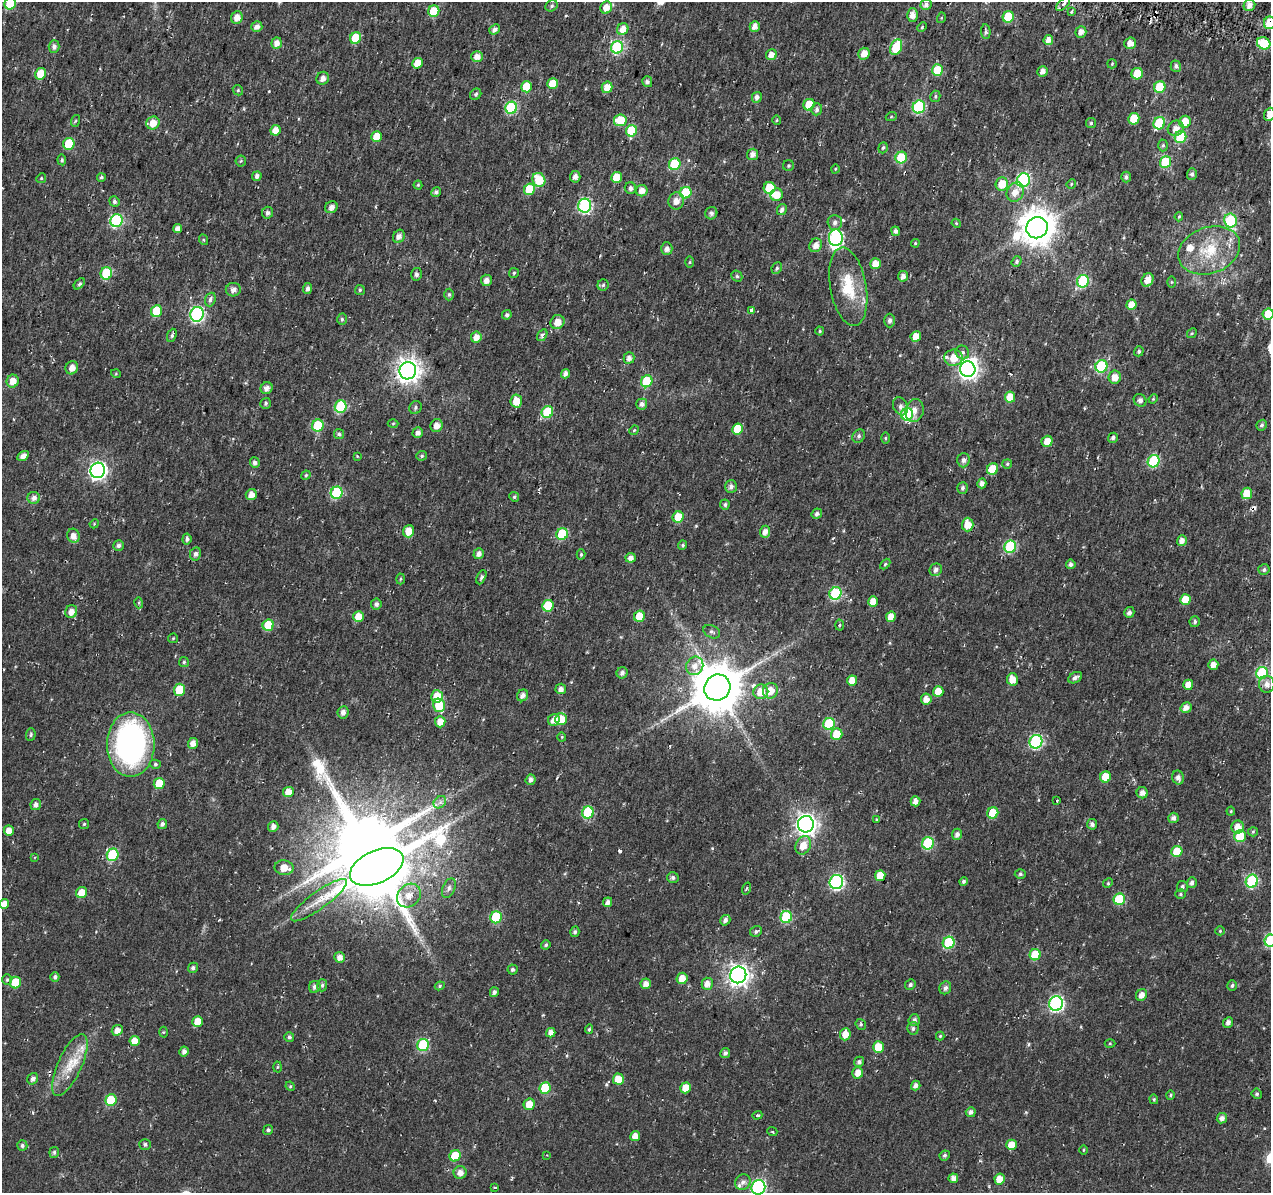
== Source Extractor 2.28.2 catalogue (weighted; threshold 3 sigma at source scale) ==
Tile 10 of 4 x 4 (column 2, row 3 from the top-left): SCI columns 1286-2554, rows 1473-2663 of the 5101 x 5331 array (HDU 1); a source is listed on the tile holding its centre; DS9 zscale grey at full resolution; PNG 1273 x 1195 px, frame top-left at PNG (2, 2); each listed source drawn as its Kron ellipse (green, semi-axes under 4 px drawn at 4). Shown black and unused: <1% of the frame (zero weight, under 2 of 3 exposures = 2% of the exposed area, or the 3 px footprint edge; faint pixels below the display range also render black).
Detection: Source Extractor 2.28.2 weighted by HDU 2 'WHT'; one run over the whole footprint, this tile lists its part. Background 0.0148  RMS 0.0053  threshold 0.0239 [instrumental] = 3 sigma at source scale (4.5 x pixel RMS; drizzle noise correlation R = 1.50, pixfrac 1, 0.0396/0.0396 arcsec/px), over >= 5 px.
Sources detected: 425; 1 too faint to see at this stretch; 4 inside a brighter object's white glare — neither listed nor drawn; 3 inside a brighter listed object's ellipse — not listed separately; the other 417 listed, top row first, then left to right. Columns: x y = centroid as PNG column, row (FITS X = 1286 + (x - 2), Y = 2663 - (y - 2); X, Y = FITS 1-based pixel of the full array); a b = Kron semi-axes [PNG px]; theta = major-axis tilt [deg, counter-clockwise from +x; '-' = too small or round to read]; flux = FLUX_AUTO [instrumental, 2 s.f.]
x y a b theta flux
10 4 6 5 - 23
1063 4 8 4 41 2.1
926 5 5 5 - 2.2
1249 5 6 5 - 3.4
551 6 6 5 - 1
606 7 6 5 - 4.5
434 11 6 5 - 14
1071 12 3 2 - 0.76
913 15 6 5 - 3.5
237 17 6 5 - 3.9
1008 17 6 5 - 17
941 18 5 3 - 0.51
1270 23 6 6 - 11
755 26 5 5 - 3.1
257 27 6 5 - 2.7
922 27 5 4 - 0.64
495 29 6 4 40 2.2
623 29 6 5 - 4.9
986 32 7 5 -86 1
1081 32 6 5 - 2.9
356 38 6 5 - 14
1048 40 5 4 - 3.5
277 43 6 5 - 3.2
1130 43 6 6 - 3.5
1264 43 7 6 - 19
54 46 6 5 - 2.1
617 47 6 6 - 59
896 47 8 5 68 24
864 54 6 5 - 5.2
771 55 6 5 - 4.1
477 56 6 5 - 3.8
417 63 5 5 - 7.5
1112 64 5 4 - 0.59
1176 66 5 5 - 1.6
938 70 6 5 - 16
1043 71 5 5 - 2.6
40 74 6 5 - 8.3
1137 74 6 5 - 12
323 78 7 6 - 2.2
647 82 5 5 - 1.5
553 83 5 5 - 10
527 87 5 5 - 14
607 87 6 5 - 6.1
1160 87 6 5 - 22
238 90 5 5 - 0.79
476 94 6 5 - 1.2
935 96 6 5 - 0.89
757 97 5 5 - 2.4
809 105 6 5 - 9.9
919 107 6 6 - 53
511 108 6 6 - 46
817 109 6 5 - 1.5
1269 114 7 5 70 5.8
891 117 5 3 - 0.48
1134 119 5 5 - 11
620 120 6 6 - 13
777 120 5 3 - 0.59
75 121 6 3 71 0.63
1185 122 6 6 - 8.7
153 123 7 6 - 6.6
1091 123 5 5 - 0.86
1159 123 6 5 - 31
1176 128 8 7 - 3.7
276 130 5 5 - 4.5
631 131 6 5 - 22
376 137 5 5 - 8.5
1180 137 6 5 - 34
69 144 6 5 - 20
1163 145 6 5 - 0.9
883 148 6 4 70 0.98
753 154 5 5 - 3
901 158 6 5 - 24
62 160 5 4 - 0.87
241 161 5 5 - 0.68
1165 162 6 5 - 26
675 164 6 5 - 34
788 166 5 5 - 0.81
835 169 5 3 - 0.45
1192 174 5 5 - 1.3
257 176 5 4 - 1.8
101 177 4 4 - 0.94
575 177 6 5 - 2.6
617 177 5 5 - 11
1126 177 5 5 - 1.3
41 178 5 4 - 0.64
539 180 7 6 - 14
1023 180 7 6 - 66
1002 184 6 6 - 9.2
1071 184 5 4 - 0.6
418 185 4 4 - 0.53
630 188 6 5 - 1.7
770 188 6 5 - 18
529 189 6 5 - 15
642 191 6 5 - 4.3
436 192 5 4 - 1.3
1015 192 10 8 59 5.1
686 193 6 5 - 25
777 195 6 6 - 6
114 201 6 5 - 1.4
676 201 8 8 - 3.9
585 206 7 6 - 85
331 207 6 5 - 2.7
782 210 6 4 61 1.8
267 213 6 5 - 1.6
711 213 6 6 - 1.6
1179 217 4 3 - 0.6
116 221 6 6 - 61
1231 221 7 6 - 36
835 222 7 7 - 2.4
956 223 5 3 - 0.47
1037 228 11 10 - 1100
178 229 4 4 - 2.7
896 231 5 4 - 1.6
399 236 7 5 62 2.6
836 238 8 7 - 85
204 240 5 3 - 0.55
915 243 4 3 - 0.55
816 245 7 6 - 4.1
667 249 6 5 - 1.8
1209 250 32 23 20 24
1017 261 6 4 51 1.2
690 262 5 4 - 0.61
875 264 5 5 - 5.6
777 268 6 5 - 1.1
106 273 6 5 - 22
514 273 5 5 - 0.83
416 274 6 5 - 1.5
737 276 6 5 - 0.87
903 276 5 5 - 2.7
486 280 6 5 - 2.6
1147 280 7 5 58 4.7
1083 281 6 6 - 41
1171 282 6 4 -90 0.57
79 284 7 3 45 0.85
603 285 6 5 - 1
848 287 40 18 -80 19
308 289 5 4 - 1.7
233 290 7 7 - 2.4
360 290 5 5 - 0.84
449 295 6 4 88 0.91
210 299 7 5 70 1.5
1132 305 5 5 - 7.1
752 310 4 3 - 7.9
157 311 6 5 - 19
197 314 7 6 - 97
1268 314 6 5 - 13
507 315 5 4 - 1.3
342 319 6 5 - 0.88
890 321 7 5 -90 1.6
557 322 7 6 - 4.6
820 331 4 4 - 0.6
1192 333 5 4 - 0.62
172 335 7 4 68 1.1
542 335 6 4 59 1.4
916 336 5 5 - 8.1
476 337 5 5 - 4.3
1139 351 5 4 - 1
962 352 7 6 - 1.7
629 358 5 5 - 2.2
954 358 9 8 - 8.9
1101 366 6 6 - 45
72 368 7 6 - 3.6
968 369 8 7 - 250
408 371 9 8 - 410
116 374 5 3 - 0.46
565 374 5 4 - 2.5
1115 377 6 6 - 5
13 381 6 6 - 5.1
647 381 6 5 - 25
267 388 6 5 - 2.4
1010 397 5 5 - 9.1
1153 399 5 4 - 0.58
1140 400 7 6 - 1.6
516 401 6 5 - 6.8
266 403 5 5 - 1.1
642 404 5 5 - 2
900 406 9 7 -61 2.2
341 407 6 6 - 35
415 408 7 6 - 1.1
915 410 12 9 77 3.9
547 412 6 5 - 24
907 414 6 6 - 41
393 423 5 3 - 0.58
318 425 6 5 - 25
436 425 6 6 - 3.6
1262 425 6 5 - 1.2
738 429 5 5 - 14
634 430 5 4 - 0.62
418 433 5 5 - 2.2
339 434 5 5 - 0.98
859 436 7 6 - 1.4
885 438 5 3 - 0.57
1113 438 5 4 - 1.5
1047 441 6 5 - 5.1
23 456 6 4 31 2.7
357 456 3 3 - 0.41
422 456 5 4 - 0.9
963 460 7 6 - 1.9
1154 461 6 5 - 44
255 462 5 5 - 2
1007 464 5 4 - 0.75
992 469 6 5 - 10
98 470 8 7 - 190
306 475 5 4 - 0.57
982 483 5 4 - 2.4
731 487 6 6 - 2
962 488 6 5 - 1.4
337 493 6 6 - 36
1247 493 6 5 - 9.8
251 495 6 5 - 4
514 497 5 4 - 0.8
34 498 6 6 - 2.5
725 505 5 5 - 1.2
817 514 5 5 - 1.7
678 517 6 5 - 12
94 524 5 4 - 0.55
968 525 7 6 - 7.6
409 531 6 5 - 6.7
765 532 6 5 - 3.5
562 534 6 5 - 25
73 536 7 6 - 4.1
187 539 5 4 - 1.4
1182 541 5 5 - 3.2
683 545 5 4 - 1
119 546 5 5 - 1.5
1010 547 6 6 - 43
195 554 6 5 - 1.8
479 554 5 5 - 2.7
581 554 5 4 - 0.74
631 558 5 5 - 2.8
885 564 6 4 46 0.7
1071 564 5 5 - 1.9
936 570 6 6 - 1.9
1264 570 6 5 - 1.4
481 577 7 4 65 1.2
400 579 5 3 - 0.58
835 593 6 6 - 48
1185 600 5 5 - 9.6
873 602 5 5 - 5.3
139 603 5 3 - 0.73
376 604 5 5 - 1.8
548 606 6 5 - 18
71 612 6 6 - 4.1
1129 612 5 5 - 1.8
639 616 6 5 - 9.2
358 617 5 5 - 7.9
891 617 5 5 - 6.3
1195 622 5 5 - 1.2
268 625 6 5 - 13
839 625 5 3 - 0.77
712 632 9 6 -25 1.4
173 638 5 5 - 0.57
184 662 5 5 - 0.78
1213 665 5 5 - 3.5
695 666 9 8 - 4.2
622 673 6 5 - 2.1
1262 673 6 5 - 42
1075 678 7 5 29 2.1
1012 679 6 5 - 5.7
852 680 5 5 - 6.1
1267 684 8 7 - 3
1188 685 5 5 - 5.3
717 688 13 12 - 2500
561 689 5 5 - 2.1
179 690 6 5 - 18
770 691 8 7 - 6.2
761 692 7 7 - 8.8
938 692 5 5 - 8.4
523 695 6 5 - 2.8
437 696 6 6 - 8.9
926 699 5 5 - 3.7
439 705 7 5 -74 17
1186 708 6 5 - 3.4
343 712 6 5 - 2.3
561 719 6 5 - 8.2
554 720 6 5 - 4.4
440 722 5 5 - 6.1
829 724 6 5 - 30
837 734 6 5 - 11
31 735 6 5 - 0.89
562 737 4 4 - 0.51
1036 742 7 6 - 66
193 743 5 5 - 3.6
131 745 32 24 -90 130
155 764 5 4 - 0.77
1105 777 5 5 - 11
1178 778 7 5 -70 2.3
530 780 5 5 - 2.3
159 783 6 5 - 11
288 792 5 5 - 5.8
1142 793 5 5 - 3
1057 800 3 2 - 0.64
915 801 5 5 - 3.4
440 802 7 5 44 1.8
36 805 5 5 - 2.4
1231 811 4 4 - 0.52
588 812 6 5 - 35
993 813 6 5 - 13
1173 818 5 5 - 1.9
877 819 4 4 - 0.64
84 824 5 5 - 0.85
162 824 5 4 - 1.8
806 824 8 8 - 310
1092 824 5 5 - 1.9
273 827 5 5 - 2.6
1238 827 6 6 - 5.4
9 831 5 5 - 5.1
1253 832 5 4 - 0.66
957 834 5 5 - 2.2
1240 836 6 5 - 18
928 843 6 5 - 40
803 845 9 7 64 6.3
1177 851 5 5 - 11
113 855 6 6 - 33
35 857 3 3 - 0.44
377 867 28 16 24 3900
284 868 9 7 -10 6.2
1020 874 5 4 - 0.82
880 876 5 5 - 8.6
673 877 6 5 - 1.4
963 881 4 4 - 1
1252 881 6 6 - 44
836 882 7 7 - 87
1108 883 5 4 - 0.6
1192 883 5 5 - 1.9
1182 887 5 5 - 1.1
449 888 10 6 67 2
747 888 6 3 71 0.62
82 892 6 5 - 7.5
1180 894 5 4 - 0.75
409 896 13 10 45 6.4
1119 899 6 5 - 25
319 900 34 8 36 9.5
608 902 5 4 - 2.1
4 904 5 4 - 4.1
496 917 6 5 - 28
786 917 6 5 - 31
725 920 5 5 - 1.9
756 931 6 5 - 1.2
1220 931 4 4 - 0.59
575 932 5 4 - 1.3
1270 941 6 6 - 42
949 943 6 6 - 35
546 945 4 4 - 0.91
1035 955 5 5 - 16
340 957 5 5 - 3.3
193 968 5 5 - 1.4
513 969 5 5 - 1.3
738 975 8 8 - 330
55 977 4 4 - 1.5
682 978 6 5 - 6
7 980 5 5 - 0.86
15 983 6 5 - 14
646 984 5 5 - 3.6
707 984 6 5 - 3.9
910 984 5 5 - 1.2
322 985 6 5 - 0.93
1232 985 5 4 - 1.1
440 986 5 4 - 0.79
315 987 6 5 - 2.1
945 988 6 5 - 1.7
494 992 5 4 - 1.6
1142 995 6 5 - 3.4
1056 1003 7 7 - 110
914 1020 6 5 - 1.8
198 1022 5 5 - 7.9
1228 1022 5 4 - 2.2
861 1024 5 5 - 0.94
913 1028 6 6 - 1.4
589 1029 5 4 - 0.8
117 1030 6 5 - 3.5
163 1032 5 3 - 0.5
551 1033 5 4 - 3.4
845 1034 6 5 - 5.4
940 1036 4 4 - 0.57
289 1037 5 4 - 1.3
135 1041 5 5 - 5.6
1110 1043 5 3 - 0.51
423 1045 6 6 - 38
878 1047 5 5 - 13
184 1051 5 4 - 2
725 1053 5 5 - 1.5
859 1062 5 5 - 1.5
70 1065 33 12 65 14
277 1067 5 3 - 0.55
858 1073 6 5 - 5.5
33 1079 6 5 - 1.9
618 1079 5 5 - 7.4
916 1085 5 4 - 2.3
290 1086 5 4 - 0.59
545 1088 6 5 - 21
686 1088 5 5 - 7.6
1257 1094 5 5 - 1
1170 1095 4 4 - 0.7
1154 1099 5 4 - 0.67
111 1100 6 5 - 23
529 1104 6 5 - 7
971 1112 5 5 - 1.9
757 1115 5 4 - 0.73
1222 1118 5 5 - 2.5
268 1130 5 5 - 1.3
772 1131 5 3 - 0.53
635 1136 5 5 - 4.1
145 1144 5 5 - 1.3
1011 1145 5 5 - 7.8
22 1146 5 5 - 1.3
1083 1150 5 3 - 0.42
54 1152 5 5 - 1.1
547 1155 3 3 - 0.37
945 1155 5 4 - 1.1
455 1156 6 5 - 14
460 1172 6 6 - 3.7
953 1178 5 5 - 3.1
1000 1179 5 5 - 6.1
743 1182 8 7 - 2.3
495 1187 4 2 - 0.46
758 1187 7 7 - 100
Overlapping masked pixels (flux is a lower limit): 2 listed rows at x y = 1270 23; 1247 493
Isophote crosses this tile's border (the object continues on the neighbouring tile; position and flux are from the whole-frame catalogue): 7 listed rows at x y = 10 4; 1270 23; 1269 114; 1268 314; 4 904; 1270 941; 758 1187
Unlisted compact peaks at least as high as the median listed source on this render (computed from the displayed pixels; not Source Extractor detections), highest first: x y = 620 851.